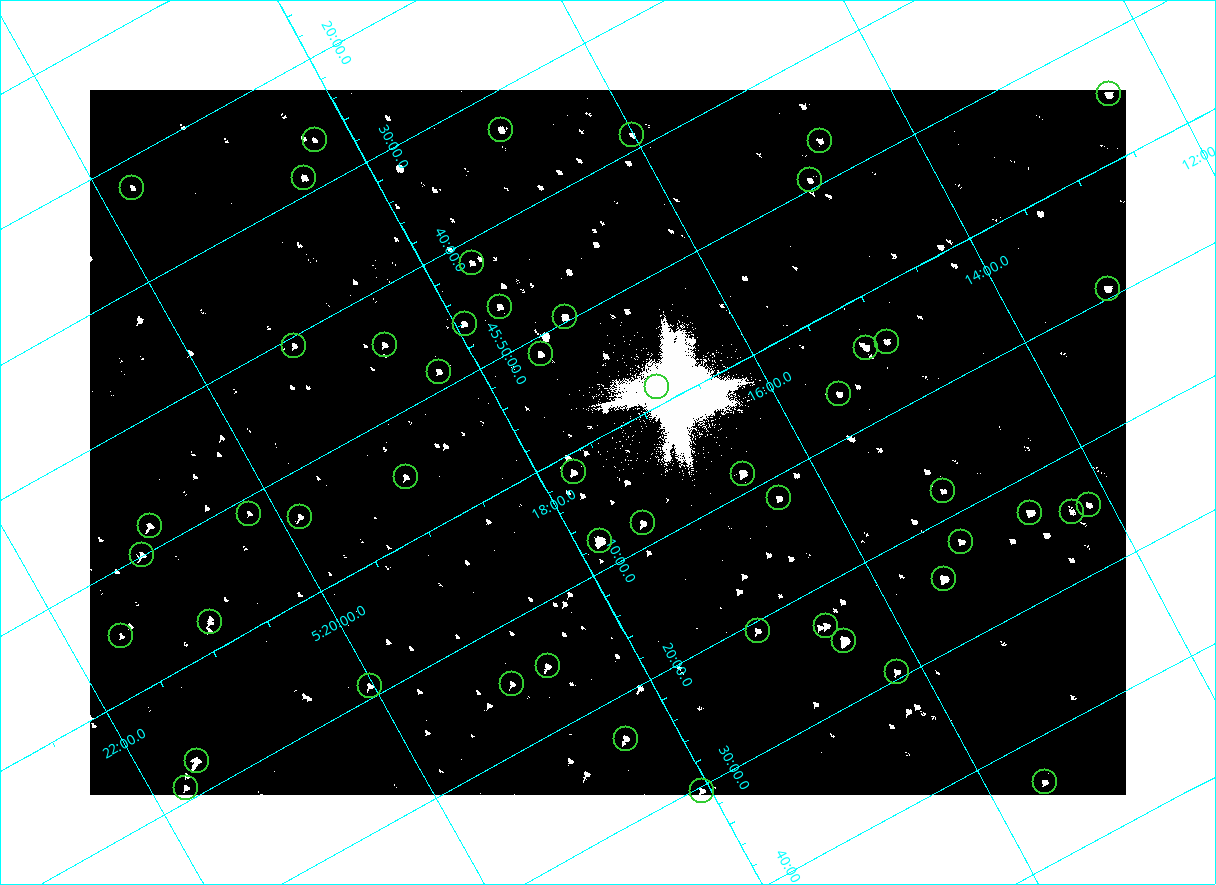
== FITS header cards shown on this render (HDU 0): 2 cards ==
NAXIS1  =                 2072
NAXIS2  =                 1410

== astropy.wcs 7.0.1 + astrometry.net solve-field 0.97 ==
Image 2072 x 1410 px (HDU 0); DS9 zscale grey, zoomed out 1/2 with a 90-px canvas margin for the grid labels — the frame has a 2x2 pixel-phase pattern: the four 2x2 pixel phases sit at different levels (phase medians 80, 80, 80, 144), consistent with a one-shot-colour (mosaic) sensor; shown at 1/2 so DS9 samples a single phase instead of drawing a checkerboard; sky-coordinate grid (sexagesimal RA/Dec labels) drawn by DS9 from the SOLVED WCS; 51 Tycho-2 reference stars matched to detected sources circled (green)
Header WCS: none
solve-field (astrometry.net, Tycho-2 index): SOLVED blind (the file carries no WCS)
Solved WCS: RA---TAN-SIP/DEC--TAN-SIP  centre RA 05:17:22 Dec +46:01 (79.34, +46.01 deg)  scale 2.54 arcsec/px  FOV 87.7' x 59.7'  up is -151 deg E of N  parity flipped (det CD > 0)
(file carries no celestial WCS; the grid is the blind solution)
Tycho-2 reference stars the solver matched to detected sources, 51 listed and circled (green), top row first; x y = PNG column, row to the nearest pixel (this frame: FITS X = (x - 90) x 2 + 1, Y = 1410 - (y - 90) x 2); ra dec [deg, ICRS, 3 dp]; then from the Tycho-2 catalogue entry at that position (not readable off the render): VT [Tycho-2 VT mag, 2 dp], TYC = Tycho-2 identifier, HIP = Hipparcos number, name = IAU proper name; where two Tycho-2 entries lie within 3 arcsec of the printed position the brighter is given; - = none
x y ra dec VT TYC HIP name
1108 94 78.114 +45.913 9.89 3345-1356-1 - -
501 130 79.231 +45.552 9.98 3358-927-1 - -
632 135 79.004 +45.647 11.41 3358-2181-1 - -
314 140 79.570 +45.438 11.18 3358-2771-1 - -
820 140 78.675 +45.779 11.07 3345-1858-1 - -
304 178 79.625 +45.478 9.93 3358-231-1 - -
810 180 78.730 +45.821 11.17 3345-560-1 - -
132 188 79.937 +45.373 10.74 3358-949-1 - -
472 263 79.411 +45.697 10.62 3358-1083-1 - -
1108 288 78.300 +46.154 9.71 3345-874-1 - -
500 307 79.404 +45.771 10.28 3358-1309-1 - -
565 317 79.298 +45.827 8.77 3358-3023-1 - -
464 324 79.483 +45.767 10.14 3358-481-1 - -
886 342 78.747 +46.074 10.28 3345-730-1 - -
384 344 79.645 +45.739 10.39 3358-323-1 - -
294 346 79.806 +45.679 11.23 3358-1039-1 - -
866 348 78.791 +46.067 9.53 3358-1478-1 - -
540 354 79.377 +45.856 9.99 3358-2785-1 - -
438 372 79.575 +45.809 10.46 3358-3067-1 - -
656 387 79.203 +45.975 10.21 3358-3142-1 - -
839 394 78.883 +46.107 10.16 3358-1042-1 - -
574 472 79.434 +46.025 9.87 3358-2812-1 - -
743 474 79.133 +46.141 8.10 3358-3148-1 - -
406 477 79.737 +45.917 10.42 3358-2222-1 - -
943 491 78.790 +46.297 10.91 3358-2798-1 - -
779 498 79.092 +46.196 10.35 3358-1074-1 - -
1088 504 78.541 +46.411 10.86 3345-1321-1 - -
1072 512 78.578 +46.409 10.96 3345-1097-1 - -
1030 513 78.654 +46.383 8.84 3345-1869-1 - -
249 514 80.050 +45.855 11.27 3358-2824-1 - -
300 516 79.963 +45.894 10.08 3358-2584-1 - -
643 523 79.360 +46.135 9.37 3358-2973-1 - -
150 526 80.238 +45.802 9.43 3358-655-1 - -
600 540 79.453 +46.128 7.41 3358-2414-1 - -
961 542 78.806 +46.372 10.28 3358-1208-1 - -
142 555 80.281 +45.832 9.52 3358-2963-1 - -
944 578 78.874 +46.406 8.07 3358-1254-1 - -
210 622 80.228 +45.962 10.38 3358-2502-1 - -
826 626 79.131 +46.386 9.87 3358-62-1 - -
758 631 79.260 +46.346 10.40 3358-902-1 - -
121 636 80.398 +45.917 10.91 3358-2348-1 - -
844 640 79.113 +46.416 6.95 3358-1284-1 - -
548 666 79.670 +46.248 10.61 3358-2504-1 - -
896 672 79.049 +46.490 10.10 3358-1590-1 - -
512 684 79.751 +46.245 10.97 3358-2202-1 - -
370 686 80.007 +46.150 10.36 3358-1438-1 - -
626 738 79.602 +46.390 9.90 3358-202-1 - -
197 760 80.388 +46.123 8.89 3358-1920-1 - -
1044 782 78.889 +46.726 10.59 3358-58-1 - -
186 788 80.435 +46.149 10.14 3358-1944-1 - -
702 790 79.516 +46.506 10.34 3358-900-1 - -